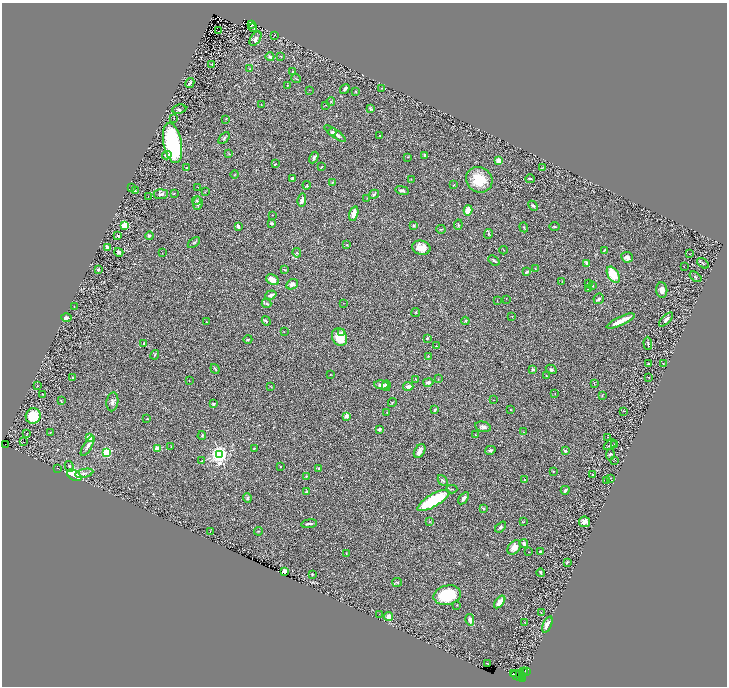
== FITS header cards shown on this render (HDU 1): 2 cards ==
NAXIS1  =                 1449
NAXIS2  =                 1368

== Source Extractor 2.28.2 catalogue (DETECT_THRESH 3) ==
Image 1449 x 1368 px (HDU 1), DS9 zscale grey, zoomed out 1/2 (1 PNG px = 2 x 2 image px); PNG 729 x 688 px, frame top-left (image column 1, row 1367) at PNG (2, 3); each listed source drawn as its Kron ellipse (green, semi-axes under 4 px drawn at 4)
Background 0.503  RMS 0.03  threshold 0.0886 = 3 sigma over >= 5 px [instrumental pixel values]
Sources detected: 266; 25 cannot appear on this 1/2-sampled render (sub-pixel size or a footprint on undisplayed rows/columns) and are neither listed nor drawn; the other 241 listed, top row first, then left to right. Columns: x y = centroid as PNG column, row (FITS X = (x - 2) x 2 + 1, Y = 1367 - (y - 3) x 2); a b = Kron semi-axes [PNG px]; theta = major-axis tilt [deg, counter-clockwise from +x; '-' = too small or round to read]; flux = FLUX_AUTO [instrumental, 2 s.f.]
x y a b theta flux
252 25 3 2 - 1.9
253 28 5 2 - 2.2
218 31 2 1 - 37
274 35 3 2 - 2.6
255 39 8 5 56 21
281 56 3 2 - 3.5
270 57 4 3 - 13
212 64 3 2 - 2
249 69 3 2 - 2.6
292 72 2 2 - 2.3
296 79 5 3 - 5.9
190 83 5 2 - 8.5
287 86 4 2 - 4.2
382 88 3 1 - 2.4
345 89 5 3 - 17
309 90 2 2 - 1.6
356 91 2 2 - 16
331 101 4 1 - 2.9
261 105 2 2 - 2.7
326 105 2 1 - 1.6
179 109 7 4 8 9
370 109 4 2 - 7.8
174 119 3 2 - 2.2
226 119 3 2 - 2.2
332 132 4 3 - 9.2
335 134 13 4 -36 28
380 135 2 2 - 2.4
224 138 7 3 49 7.1
173 143 20 9 -79 740
229 154 3 2 - 2.7
167 155 5 3 - 16
425 155 3 2 - 10
408 157 2 2 - 3.2
314 158 6 3 62 12
499 161 4 3 - 54
275 164 3 2 - 3
321 167 3 2 - 3.8
187 168 3 2 - 3.5
542 168 4 3 - 5.2
235 175 4 2 - 3.5
292 178 4 3 - 7.3
411 179 2 2 - 2.9
530 179 5 3 - 5.6
479 180 13 12 - 140
332 182 3 3 - 3.8
307 185 4 3 - 3.9
454 185 3 2 - 4.4
132 187 2 1 - 2.6
198 187 2 1 - 1.6
402 190 7 4 -10 12
135 191 3 2 - 4.1
205 192 2 2 - 2.4
161 194 7 5 5 18
174 194 2 2 - 4.5
374 194 5 4 - 9.7
148 197 2 1 - 2.1
367 198 3 2 - 2
196 200 4 3 - 5.3
302 200 6 3 78 16
198 203 7 4 84 14
533 206 5 3 - 9.8
468 210 5 4 - 110
354 214 8 4 75 74
272 215 2 2 - 1.8
271 223 3 3 - 9.5
125 225 3 3 - 270
414 225 3 3 - 7.5
458 225 5 3 - 7.4
238 226 3 2 - 33
524 227 5 2 - 6.7
554 227 5 3 - 7.3
441 229 5 2 - 4
489 234 5 2 - 4
118 236 3 2 - 5
149 236 4 3 - 13
194 243 7 3 37 7.1
347 245 2 2 - 3
107 247 4 2 - 20
421 248 9 7 -15 60
504 250 4 1 - 2.6
604 250 3 2 - 5.9
119 252 5 4 - 18
162 253 2 1 - 2.2
297 253 5 3 - 5.7
690 254 4 1 - 3.3
627 257 6 5 - 21
494 260 6 3 -39 10
586 263 3 2 - 8.3
703 263 7 3 -38 7.2
684 267 2 1 - 1.6
535 268 2 1 - 2.6
98 270 3 2 - 9.9
285 270 3 1 - 3.9
527 272 3 2 - 10
613 275 9 5 -58 140
695 277 7 3 -37 8.1
272 280 7 5 -31 45
562 282 3 2 - 3.5
292 284 6 5 - 22
588 284 3 2 - 5.4
592 286 3 2 - 3.4
589 288 3 2 - 5.3
662 290 7 5 -83 35
271 295 6 3 19 19
506 299 2 1 - 1.3
599 299 5 5 - 11
497 300 2 2 - 2.5
267 303 5 3 - 7.9
343 303 2 1 - 1.8
74 306 2 1 - 2
416 312 4 3 - 4.8
512 316 2 2 - 2.9
66 318 5 3 - 19
666 319 9 3 46 22
266 321 5 3 - 6.6
465 321 4 3 - 5.4
621 321 15 3 25 78
207 322 3 2 - 2.1
284 332 2 1 - 1.7
342 332 3 2 - 6.2
339 337 9 7 -68 110
427 338 2 2 - 9.5
248 339 4 3 - 8.6
144 343 4 2 - 7.6
648 343 6 3 -87 7.1
436 346 2 2 - 3.5
155 355 5 2 - 6.8
428 356 3 3 - 4.6
648 363 2 2 - 4.8
663 364 3 2 - 2.8
215 369 5 2 - 8.4
551 369 6 3 -30 9.6
533 370 4 3 - 6.9
330 375 2 1 - 2.9
546 376 3 3 - 4
649 377 2 2 - 2.6
73 378 4 3 - 6.6
416 379 3 1 - 2.2
438 379 2 2 - 2.2
189 381 2 1 - 1.8
428 382 5 3 - 14
594 384 3 1 - 2.1
37 385 2 1 - 2.7
382 385 7 4 -8 30
386 386 5 4 - 33
408 386 5 3 - 20
271 387 4 2 - 3
43 394 2 1 - 2.2
555 394 2 2 - 2.1
602 395 4 3 - 3.4
494 400 2 1 - 1.8
61 401 4 2 - 4.7
112 402 9 6 81 20
392 402 4 3 - 4.9
213 404 2 2 - 22
435 410 3 2 - 12
510 410 2 1 - 1.6
624 411 4 2 - 3.7
387 412 3 1 - 2.4
33 416 8 7 - 160
346 416 4 4 - 18
147 419 3 2 - 3.2
483 427 8 5 -12 18
379 429 4 3 - 9.6
50 432 2 1 - 1.6
523 432 3 2 - 2.8
27 434 2 1 - 2
202 435 4 3 - 4.9
475 435 4 1 - 2.3
608 437 2 1 - 1.7
90 438 3 3 - 230
24 442 2 1 - 9.2
5 444 2 1 - 3.9
614 444 3 2 - 4.3
610 445 7 3 32 7.6
88 446 11 4 59 22
171 446 4 2 - 2.5
157 448 2 2 - 170
254 448 4 2 - 4.1
490 450 5 3 - 11
420 451 7 5 57 26
565 451 3 3 - 13
107 452 3 3 - 580
219 454 4 3 - 3000
610 455 6 3 83 7.3
615 460 2 1 - 1.9
202 461 3 2 - 3.2
69 466 5 3 - 7.3
281 466 2 2 - 10
57 468 2 1 - 1.2
319 468 3 3 - 4.8
553 471 2 2 - 13
84 473 9 3 13 15
74 475 8 5 -30 360
592 475 2 2 - 3.2
306 476 3 3 - 4.3
611 478 3 2 - 2
443 480 6 3 -50 9.1
525 480 2 2 - 5.1
607 480 4 2 - 2.6
452 489 5 3 - 5.1
565 490 4 2 - 9.4
306 492 4 2 - 4.4
247 498 4 3 - 9.6
464 498 7 3 54 20
433 500 18 6 30 320
483 508 4 3 - 7.3
429 522 4 2 - 3.1
523 522 4 2 - 3.7
585 522 5 5 - 31
309 524 8 2 7 13
500 527 6 3 47 11
210 531 3 2 - 2.2
258 531 4 2 - 3.7
524 543 4 3 - 11
514 547 8 5 48 45
541 551 4 3 - 8.8
529 552 2 1 - 2
346 553 2 2 - 3.3
567 562 4 3 - 5.8
284 571 2 2 - 260
541 573 4 2 - 6.4
313 574 3 2 - 3.3
397 582 5 3 - 5.1
447 595 14 9 14 240
500 602 7 4 50 60
457 605 2 2 - 3.9
541 613 2 2 - 2.6
380 614 3 2 - 1.6
389 616 4 4 - 34
470 620 6 3 -78 25
525 622 2 1 - 1.6
547 624 9 4 68 38
487 663 3 1 - 3.1
523 672 4 2 - 800
526 672 3 2 - 250
519 673 2 2 - 620
514 674 2 2 - 410
517 676 7 4 -25 1300
523 677 3 2 - 660
523 678 2 2 - 480
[25 sub-pixel or undisplayed-footprint detections neither listed nor drawn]